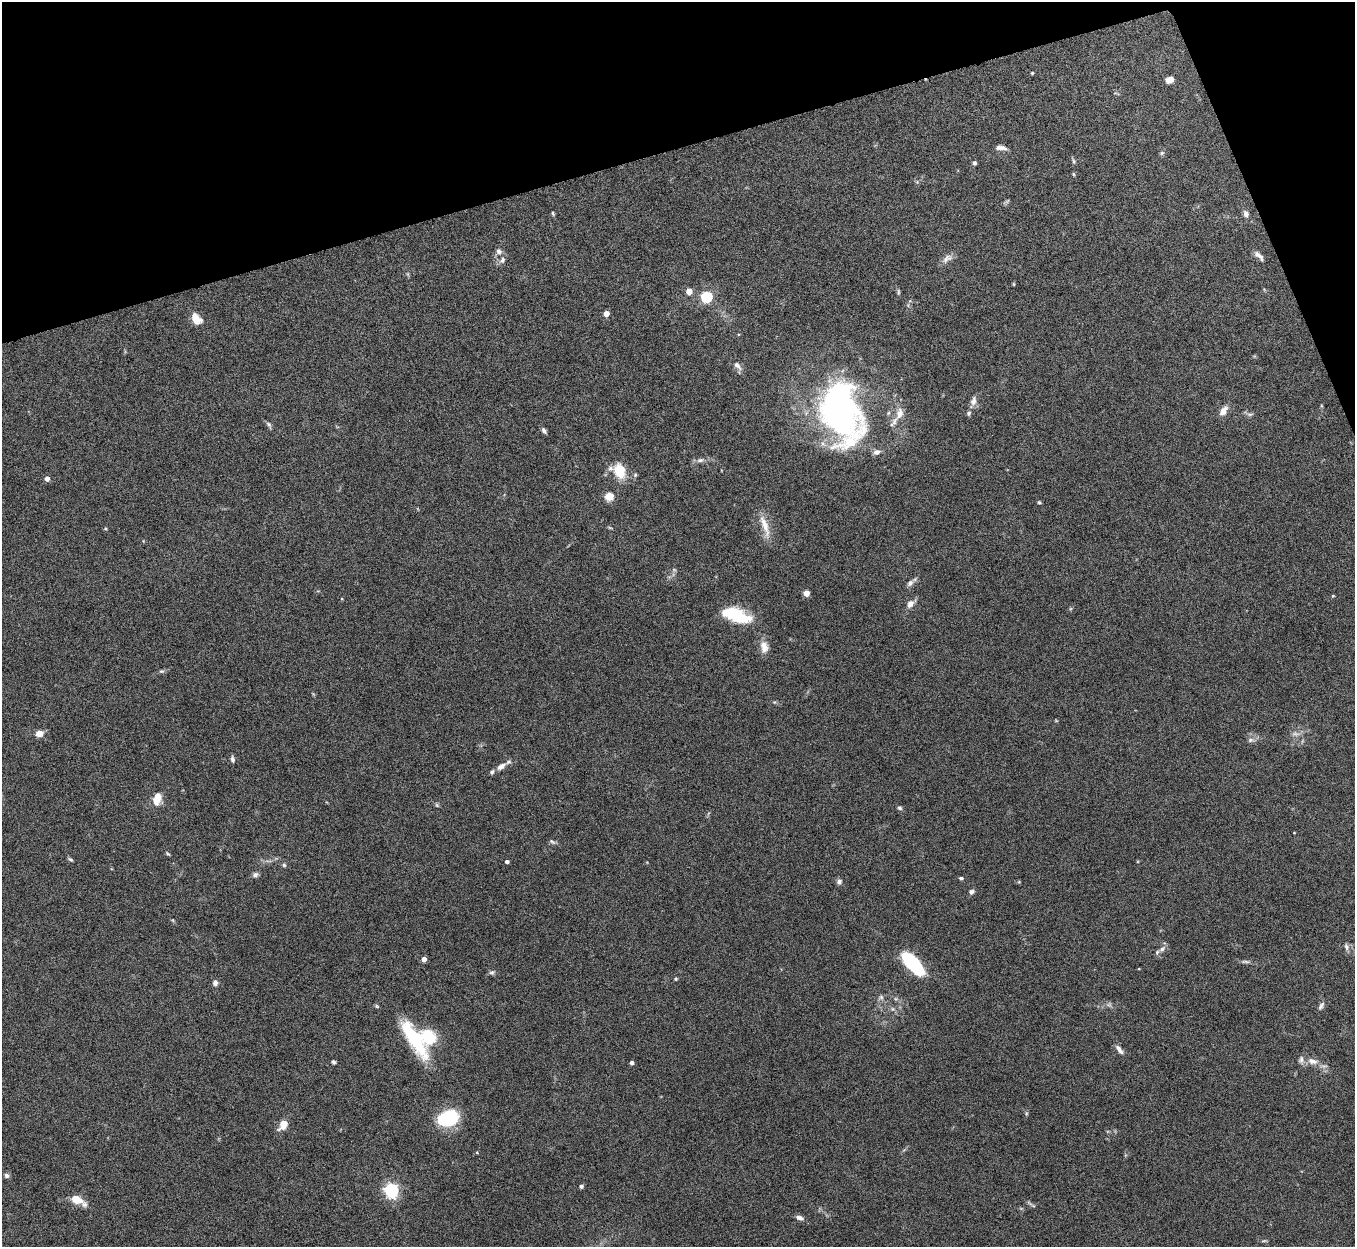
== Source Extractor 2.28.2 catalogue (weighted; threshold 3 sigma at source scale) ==
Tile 3 of 4 x 4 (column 3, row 1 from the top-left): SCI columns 2710-4062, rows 3885-5129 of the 5421 x 5406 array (HDU 1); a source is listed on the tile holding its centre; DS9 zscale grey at full resolution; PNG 1357 x 1249 px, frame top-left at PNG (2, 2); no overlay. Shown black and unused: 14% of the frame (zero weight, under 5 of 10 exposures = <1% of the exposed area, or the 3 px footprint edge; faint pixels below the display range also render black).
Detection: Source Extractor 2.28.2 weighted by HDU 2 'WHT'; one run over the whole footprint, this tile lists its part. Background 0.146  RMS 0.0057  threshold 0.0235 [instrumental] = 3 sigma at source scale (4.09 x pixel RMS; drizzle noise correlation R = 1.36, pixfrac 0.8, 0.05/0.05 arcsec/px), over >= 5 px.
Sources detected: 99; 2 too faint to see at this stretch — not listed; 5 inside a brighter listed object's ellipse — not listed separately; the other 92 listed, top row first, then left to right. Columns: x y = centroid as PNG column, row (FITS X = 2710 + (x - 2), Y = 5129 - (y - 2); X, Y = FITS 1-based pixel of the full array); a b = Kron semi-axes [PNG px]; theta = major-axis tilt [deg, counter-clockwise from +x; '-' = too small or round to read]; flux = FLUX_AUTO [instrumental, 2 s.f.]
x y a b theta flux
1032 73 3 3 - 0.55
1170 79 7 5 27 4.8
1001 148 14 5 -4 2.6
1162 153 6 5 - 0.9
1073 161 8 4 -82 0.89
974 163 5 4 - 1.1
1073 174 5 4 - 0.68
917 182 5 5 - 0.7
553 213 6 3 -71 0.65
1246 214 7 6 - 2.1
499 251 9 8 - 2.2
1259 256 14 6 -41 2.4
947 258 17 9 34 3.2
502 260 10 7 60 2.1
1014 284 5 3 - 0.47
689 291 4 4 - 8.9
898 292 9 4 90 0.81
707 296 5 5 - 51
606 313 4 4 - 5.9
196 318 15 9 -48 6
737 365 13 7 -48 2.6
973 401 13 7 77 2.9
1223 411 14 8 57 3.6
841 412 72 42 -76 170
899 413 15 9 73 5.1
969 413 7 5 66 1.1
1250 414 10 4 0 1.1
269 424 9 5 -45 1.2
544 431 8 5 -55 1.3
700 460 10 6 8 1.9
619 471 13 9 -70 16
635 475 6 5 - 0.88
47 479 5 4 - 2.9
609 496 5 5 - 23
1039 502 5 4 - 0.67
765 526 34 8 -72 7.3
610 528 6 4 -19 0.6
105 529 5 3 - 0.51
674 570 7 4 -19 0.7
910 583 9 7 45 2.2
806 593 4 4 - 7.9
1333 596 5 3 - 0.43
911 604 11 7 44 3.4
737 615 30 12 -20 29
764 647 17 10 -83 4.6
161 671 7 5 17 0.92
39 733 5 4 - 9.4
1251 740 10 6 7 1.7
232 759 8 5 -78 1.4
501 766 13 7 35 3.3
157 798 14 8 74 7.1
437 805 6 4 -60 0.76
900 808 6 5 - 0.95
1294 833 3 2 - 0.31
552 841 9 5 -33 1.2
168 854 7 3 -39 0.66
71 859 8 4 -40 0.85
507 861 4 3 - 1.6
284 865 6 5 - 0.84
255 875 8 6 24 1.5
961 878 5 3 - 0.85
839 882 6 6 - 1.8
1019 882 5 3 - 0.53
971 892 6 6 - 1.6
1346 947 10 6 -78 1.7
1162 949 12 6 45 2.2
424 959 4 4 - 3.5
1245 962 13 4 -3 1.4
913 963 28 12 -45 31
492 972 8 6 20 1.1
676 979 5 4 - 0.59
215 983 7 6 - 1.9
881 997 6 6 - 1.3
896 999 6 4 -17 0.92
1109 1005 7 4 0 1.1
1321 1006 12 6 58 1.6
893 1009 6 4 -89 0.9
414 1039 48 14 -58 32
1119 1049 14 5 -54 2.4
1312 1061 15 8 -14 4.4
333 1062 5 4 - 0.99
632 1063 4 4 - 1.7
448 1118 18 12 19 41
283 1124 9 6 67 7.9
477 1153 5 3 - 0.45
7 1175 6 6 - 1.5
581 1186 4 4 - 1.3
391 1190 6 6 - 120
77 1199 15 7 -29 9.9
1029 1203 12 3 -40 1
800 1218 9 6 -18 2
1264 1241 8 3 13 0.67